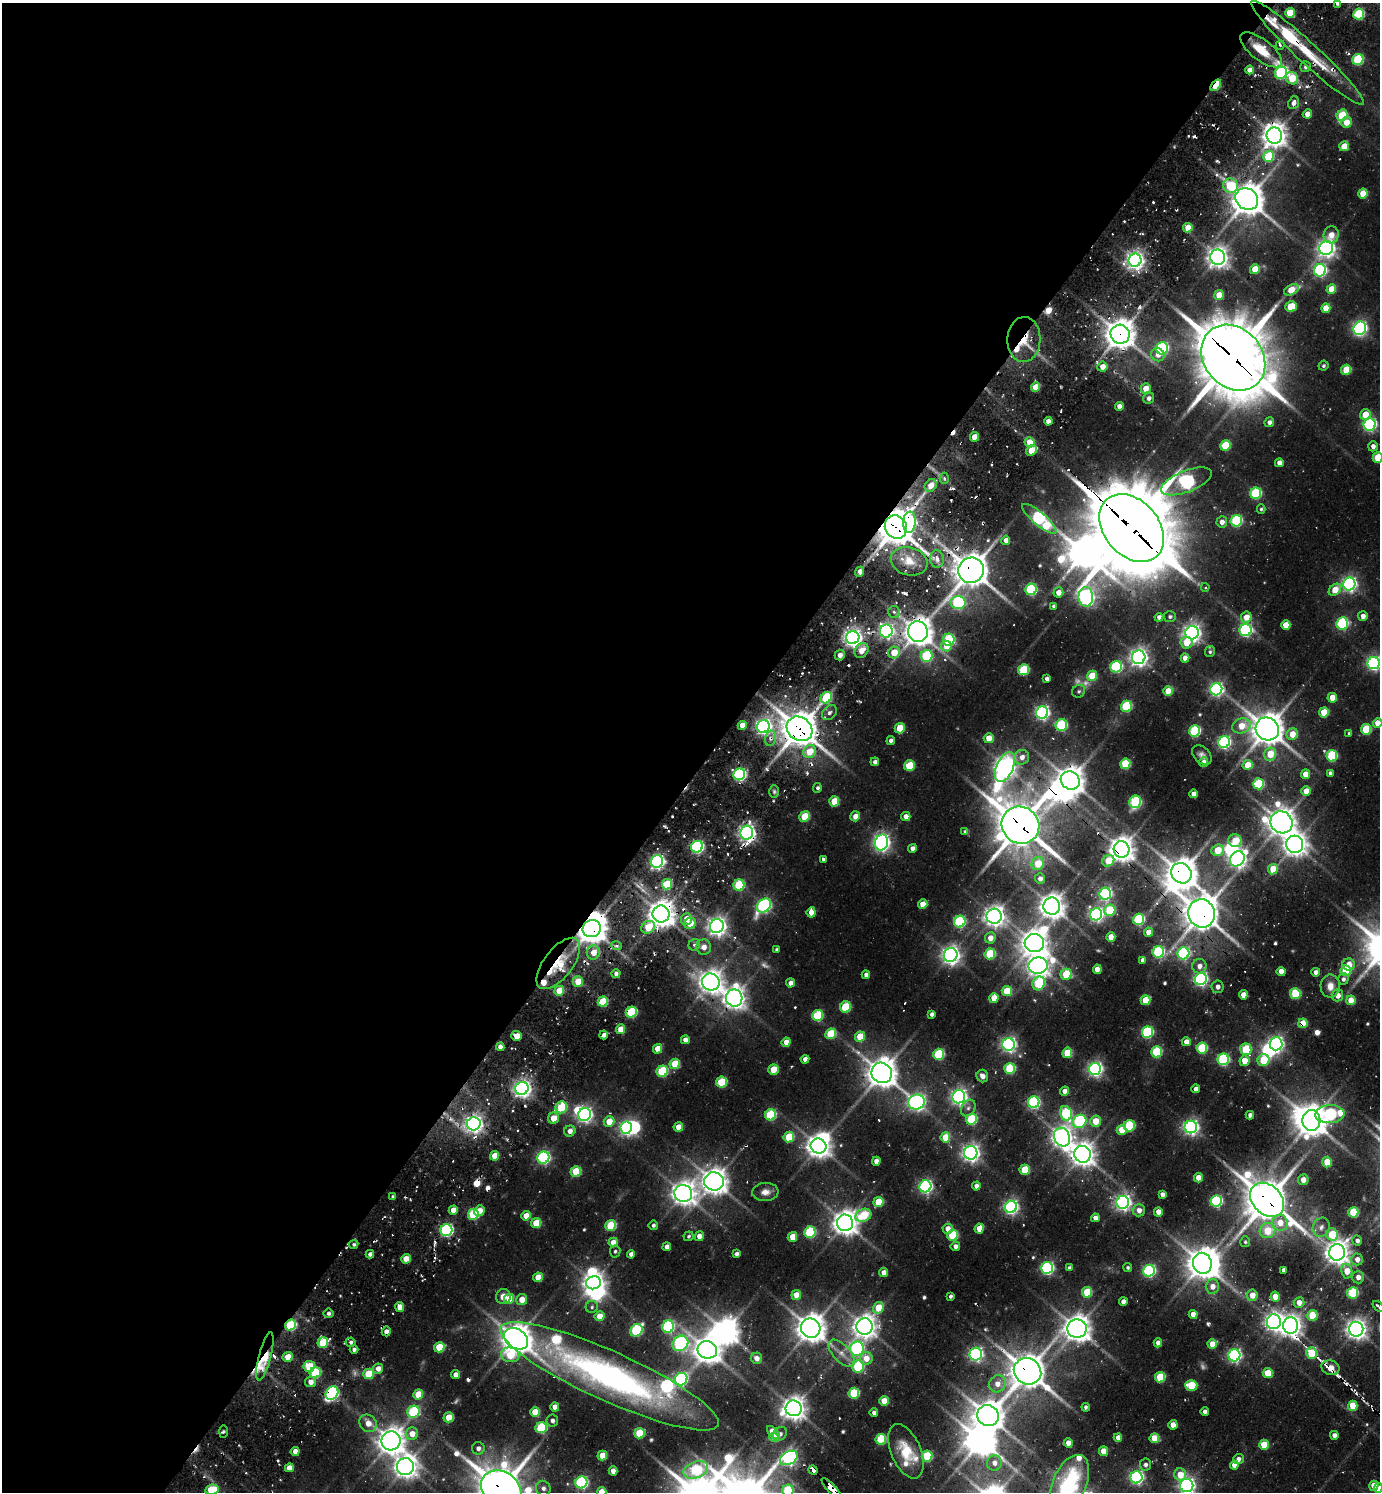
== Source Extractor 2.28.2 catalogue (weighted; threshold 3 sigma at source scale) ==
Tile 5 of 4 x 4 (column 1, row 2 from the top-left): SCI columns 303-1680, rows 3048-4537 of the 6039 x 6026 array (HDU 1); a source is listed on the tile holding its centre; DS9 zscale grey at full resolution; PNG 1382 x 1494 px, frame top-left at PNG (2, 3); each listed source drawn as its Kron ellipse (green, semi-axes under 4 px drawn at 4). Shown black and unused: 52% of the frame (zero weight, under 2 of 3 exposures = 4% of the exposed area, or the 3 px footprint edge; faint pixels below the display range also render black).
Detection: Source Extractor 2.28.2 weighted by HDU 2 'WHT'; one run over the whole footprint, this tile lists its part. Background 0.1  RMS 0.011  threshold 0.0502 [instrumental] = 3 sigma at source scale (4.5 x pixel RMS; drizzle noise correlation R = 1.50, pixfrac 1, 0.05/0.05 arcsec/px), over >= 5 px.
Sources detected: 584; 7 too faint to see at this stretch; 17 inside a brighter object's white glare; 21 cosmic-ray / hot-pixel residue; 1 long thin detection or spike segment (spike, bleed or trail) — neither listed nor drawn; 13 inside a brighter listed object's ellipse — not listed separately; of the other 525, all 500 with FLUX_AUTO >= 1.77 (the completeness limit of this list) listed and drawn (25 fainter detections not listed), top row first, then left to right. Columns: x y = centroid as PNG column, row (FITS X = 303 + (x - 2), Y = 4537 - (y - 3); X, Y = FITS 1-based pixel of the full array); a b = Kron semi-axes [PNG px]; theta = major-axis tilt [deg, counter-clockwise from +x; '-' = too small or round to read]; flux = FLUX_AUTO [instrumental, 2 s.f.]
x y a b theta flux
1337 3 4 3 - 2.6
1290 13 5 4 - 30
1359 14 5 5 - 83
1280 45 5 4 - 2.8
1261 50 25 10 -38 30
1307 53 76 10 -43 62
1358 59 6 5 - 86
1305 67 5 5 - 3.9
1250 70 4 4 - 10
1281 73 6 5 - 150
1292 78 6 5 - 28
1216 85 6 3 50 49
1294 103 6 5 - 6.2
1307 114 5 4 - 8.7
1342 115 6 5 - 49
1346 122 5 5 - 15
1274 136 8 8 - 1100
1344 146 5 4 - 24
1268 156 5 5 - 63
1230 186 7 7 - 46
1363 194 5 4 - 27
1247 199 12 10 -36 2300
1188 228 5 4 - 20
1331 235 8 7 - 13
1326 248 7 7 - 560
1218 257 7 7 - 770
1135 260 6 6 - 560
1255 269 5 4 - 26
1320 270 6 6 - 190
1331 289 5 4 - 21
1291 290 8 5 27 24
1219 295 5 4 - 21
1291 306 6 5 - 34
1326 308 5 4 - 20
1360 328 7 6 - 330
1120 334 9 9 - 1600
1024 340 22 16 88 31
1162 348 6 6 - 170
1158 355 7 6 - 8.4
1233 358 35 29 -49 6500
1324 366 5 4 - 2.3
1102 367 5 5 - 11
1346 370 5 5 - 38
1036 387 5 4 - 20
1146 388 5 5 - 18
1149 398 6 5 - 4.3
1119 406 4 4 - 7.4
1365 415 5 5 - 20
1048 421 4 4 - 8.6
1269 422 5 4 - 4.9
1370 425 6 6 - 230
974 437 5 4 - 14
1030 442 5 5 - 21
1225 445 5 5 - 47
1373 446 5 4 - 6.3
1031 450 6 4 39 23
1378 457 5 5 - 39
1279 463 4 4 - 9
944 478 5 4 - 2.6
1186 481 27 10 21 310
931 485 7 5 50 13
1256 493 6 5 - 100
1261 509 4 4 - 1.8
1039 519 22 6 -40 220
1236 521 6 5 - 120
909 522 11 6 86 150
1222 522 5 5 - 7.6
896 527 12 11 - 2600
1132 528 38 27 -49 9600
1006 540 4 4 - 6.8
937 559 9 7 -84 7.7
909 561 18 14 -16 23
971 570 13 12 - 2200
860 572 5 4 - 7.4
1349 584 6 6 - 350
1205 587 4 3 - 1.8
1031 589 6 5 - 120
1335 590 7 5 43 20
1058 592 5 5 - 11
1086 597 10 7 -88 410
958 602 7 6 - 170
1054 606 4 4 - 4.1
894 612 6 5 - 3.5
1363 616 5 5 - 7.2
1159 617 4 4 - 5.7
1170 617 6 5 - 2.9
1246 617 6 5 - 15
1342 623 6 5 - 140
1286 625 5 4 - 21
1246 630 6 6 - 200
886 631 6 6 - 320
918 632 10 10 - 1500
1192 633 6 6 - 540
853 638 6 6 - 630
949 640 6 5 - 110
1186 643 6 6 - 19
946 646 5 5 - 15
861 650 8 6 48 14
894 652 6 6 - 25
1210 652 5 5 - 2.2
840 655 5 5 - 6.1
927 656 6 5 - 85
1139 657 7 6 - 580
1185 658 4 4 - 10
1374 663 6 6 - 290
1116 667 6 5 - 130
1023 670 5 5 - 61
1092 676 5 5 - 30
1047 679 4 4 - 3.5
1216 689 6 6 - 290
1079 691 7 6 - 2.2
1168 691 5 5 - 18
826 698 6 5 - 70
1332 698 5 4 - 18
1126 706 5 5 - 84
1324 712 5 5 - 35
829 713 8 6 45 4.3
1042 713 6 6 - 280
1378 723 5 4 - 20
742 725 5 4 - 15
1061 725 6 5 - 93
763 726 6 6 - 400
1241 726 9 7 21 22
900 728 5 5 - 32
799 729 14 11 -38 2300
1267 729 12 11 - 1900
1366 729 5 5 - 51
1195 731 5 5 - 100
1349 733 4 4 - 2.3
1292 734 6 5 - 18
771 738 7 5 76 4.7
989 738 5 5 - 18
891 740 4 4 - 4.1
1224 742 6 5 - 200
809 752 7 6 - 25
1270 754 7 6 - 29
1202 755 11 7 -47 5.1
1332 756 6 5 - 82
1022 757 7 7 - 8.9
875 762 4 4 - 4.4
1204 762 5 4 - 8.8
1125 764 5 5 - 59
1248 765 5 5 - 26
909 766 5 5 - 43
1005 767 16 8 66 880
1330 773 4 4 - 2.9
739 774 6 5 - 220
1305 774 5 4 - 15
1070 780 10 8 -38 1400
1258 784 5 5 - 77
817 788 5 4 - 2.7
1306 791 5 4 - 14
774 792 6 5 - 2.3
1193 794 4 4 - 7.9
834 801 5 5 - 32
1135 802 6 6 - 89
805 816 5 5 - 34
855 816 5 4 - 10
906 816 5 4 - 8.3
1281 822 11 10 - 1300
1020 825 19 18 - 3500
965 831 4 3 - 1.9
747 833 7 6 - 490
1235 841 7 6 - 28
882 842 8 6 75 470
1295 844 8 8 - 950
697 847 6 5 - 240
912 848 4 4 - 5.9
1122 849 8 8 - 1100
1218 850 6 5 - 27
823 859 4 3 - 3.2
1237 859 8 7 - 470
1108 861 6 5 - 24
657 862 6 6 - 310
1038 864 6 6 - 25
1273 869 5 5 - 26
1181 873 11 9 -44 1800
1040 879 5 5 - 5.7
667 884 5 5 - 43
739 885 6 5 - 77
1105 893 6 5 - 220
923 904 5 4 - 17
764 906 8 6 47 240
1052 906 8 8 - 1100
1110 910 6 5 - 62
811 912 5 4 - 14
1202 913 14 13 - 2100
661 914 8 8 - 1300
1096 914 6 6 - 300
994 916 7 7 - 770
686 919 6 5 - 14
1139 919 5 5 - 96
960 922 6 5 - 120
690 923 6 5 - 17
717 926 7 7 - 610
648 927 7 6 - 30
592 929 9 8 - 1600
1148 932 4 4 - 11
1111 937 5 4 - 17
990 938 5 5 - 11
1034 943 10 9 - 1100
694 945 6 5 - 3.1
617 946 5 3 - 2.9
704 947 7 7 - 8.8
777 949 4 4 - 2
593 952 7 6 - 14
1158 952 6 5 - 120
1183 953 6 6 - 180
990 954 5 5 - 60
951 955 7 7 - 590
1143 960 4 4 - 5
558 963 30 14 53 45
1349 964 6 6 - 13
1038 966 9 8 - 920
1199 966 7 7 - 7.3
1097 969 4 4 - 14
1281 971 4 4 - 11
1346 971 5 5 - 54
1316 972 4 4 - 6.4
616 974 4 4 - 4.5
1066 974 6 5 - 39
866 975 4 4 - 5.7
1201 979 6 6 - 260
1343 979 6 5 - 3.9
578 982 5 5 - 23
711 982 9 8 - 1000
790 983 5 4 - 6.9
1039 983 7 6 - 76
1330 986 11 9 -89 11
1218 987 6 6 - 5.2
559 991 5 4 - 28
1007 991 5 5 - 39
1295 994 5 5 - 66
1243 995 4 4 - 13
1337 995 6 5 - 11
734 998 8 8 - 880
994 998 5 4 - 21
1145 1000 5 4 - 28
1351 1000 5 4 - 22
603 1001 5 5 - 46
845 1007 6 5 - 52
631 1012 6 5 - 87
932 1014 4 3 - 3.8
817 1015 5 5 - 74
1303 1023 5 4 - 29
621 1029 5 4 - 21
1147 1032 6 5 - 130
831 1034 5 5 - 51
604 1035 4 3 - 5.1
517 1036 5 5 - 18
860 1037 5 5 - 29
685 1040 4 4 - 7.3
786 1042 5 4 - 11
1186 1042 4 4 - 11
1009 1044 6 6 - 360
1276 1044 6 6 - 340
500 1047 4 4 - 7.6
1202 1048 5 5 - 76
658 1049 5 4 - 18
1246 1049 6 5 - 58
1156 1052 5 5 - 81
1067 1053 5 5 - 34
939 1054 5 5 - 86
805 1059 4 4 - 6.3
1223 1059 6 5 - 130
1264 1060 6 5 - 38
1244 1061 5 5 - 17
675 1064 5 5 - 34
1010 1068 5 5 - 79
773 1069 5 5 - 23
1095 1069 6 6 - 330
662 1071 6 5 - 85
882 1073 10 10 - 1600
982 1076 6 5 - 6
722 1082 5 5 - 58
522 1088 7 6 - 570
1196 1089 4 4 - 5.4
1065 1091 4 4 - 8.7
959 1097 6 6 - 430
916 1102 8 7 - 410
1034 1102 6 5 - 170
561 1107 6 5 - 57
968 1108 9 6 60 4.2
1066 1113 7 5 -74 99
1330 1114 14 9 5 160
585 1115 6 6 - 360
771 1115 5 5 - 82
1250 1115 4 4 - 5.3
553 1118 6 5 - 19
972 1119 5 5 - 78
1311 1120 10 9 - 1600
609 1121 5 5 - 20
1080 1121 7 6 - 130
1095 1121 5 5 - 25
474 1124 7 6 - 540
1129 1126 6 5 - 74
678 1127 5 4 - 18
1191 1127 6 6 - 380
626 1128 6 5 - 270
1122 1130 5 5 - 23
570 1131 6 5 - 7.7
789 1137 5 5 - 41
945 1137 5 5 - 28
1062 1137 10 7 -66 740
818 1146 8 7 - 990
971 1153 7 6 - 520
1083 1154 8 8 - 1100
495 1156 5 4 - 20
543 1158 6 6 - 200
876 1161 4 4 - 7.8
1327 1162 5 4 - 25
1025 1170 5 5 - 42
576 1171 5 5 - 44
1198 1178 4 4 - 16
1303 1180 5 5 - 8.6
714 1181 10 9 - 1200
925 1186 6 6 - 250
976 1186 4 4 - 6
765 1192 13 9 4 8.9
683 1193 9 8 - 1000
1162 1194 4 4 - 6
393 1196 4 3 - 3.4
1267 1200 19 14 -45 3300
1216 1201 6 5 - 140
878 1202 5 5 - 30
1123 1202 6 6 - 430
1011 1207 6 6 - 310
453 1210 5 4 - 13
1139 1210 6 6 - 8
479 1211 5 5 - 13
1158 1212 4 4 - 9.7
1353 1212 5 5 - 57
473 1214 5 5 - 80
863 1215 8 6 22 61
526 1216 5 4 - 17
1095 1218 4 4 - 6.8
536 1223 5 5 - 33
845 1223 8 8 - 1100
1280 1223 8 7 - 15
611 1225 5 5 - 59
653 1225 4 4 - 3.1
1321 1227 10 8 63 5.7
948 1229 5 5 - 10
979 1229 5 4 - 14
446 1230 6 5 - 190
1268 1231 8 7 - 31
810 1232 6 5 - 96
952 1235 5 5 - 64
1332 1235 6 5 - 51
689 1236 5 5 - 1.8
699 1236 5 4 - 7.9
792 1237 5 4 - 23
1357 1241 5 4 - 4.1
613 1242 5 4 - 12
1245 1242 5 5 - 2
354 1244 5 4 - 2.7
955 1246 5 4 - 5.1
667 1247 4 4 - 6.5
615 1251 6 5 - 2.4
1337 1252 8 8 - 1000
370 1254 4 4 - 5.2
631 1254 4 4 - 5.5
737 1254 4 4 - 4.3
406 1259 5 4 - 18
1357 1259 6 5 - 7.9
1202 1263 10 9 - 1600
1128 1267 4 4 - 2.2
1047 1268 6 6 - 210
1069 1268 4 4 - 4.1
1284 1270 4 4 - 4.4
1149 1271 6 5 - 200
1347 1271 7 5 -80 19
884 1273 4 4 - 11
538 1277 5 4 - 18
1358 1277 6 6 - 7.6
593 1283 7 6 - 760
1212 1286 7 7 - 9.6
1087 1292 5 5 - 40
1353 1293 5 5 - 78
796 1295 5 4 - 17
1252 1295 6 5 - 13
950 1296 4 3 - 2.8
503 1297 7 7 - 9.6
1275 1297 5 4 - 14
509 1299 5 5 - 25
522 1299 6 5 - 15
1123 1302 4 4 - 8.7
1299 1303 5 5 - 10
1378 1306 7 3 -42 4.1
400 1307 5 4 - 16
592 1307 6 6 - 2.6
878 1308 6 5 - 28
328 1313 5 5 - 3.2
1193 1314 4 4 - 12
1312 1315 5 5 - 41
599 1316 5 5 - 16
1274 1322 7 7 - 530
291 1325 6 5 - 82
1291 1325 8 7 - 790
865 1326 8 8 - 980
668 1327 6 6 - 130
811 1328 10 9 - 1500
1077 1329 10 9 - 1300
1356 1329 7 7 - 760
636 1330 6 5 - 120
386 1331 5 4 - 6.9
516 1339 13 9 -35 1500
351 1342 5 5 - 3.2
323 1343 5 5 - 47
680 1343 8 7 - 260
1158 1343 4 4 - 7.7
1212 1344 5 4 - 16
439 1347 5 5 - 39
857 1348 7 6 - 230
354 1349 4 3 - 3
707 1350 10 8 -18 1500
842 1353 17 8 -47 12
1312 1353 6 5 - 51
976 1354 6 6 - 280
510 1355 9 7 -12 40
1234 1355 6 6 - 260
265 1356 25 6 75 41
288 1357 5 4 - 16
756 1358 6 5 - 9.5
866 1358 6 6 - 14
309 1366 6 5 - 36
858 1366 6 6 - 77
1330 1368 9 7 -20 17
378 1369 5 5 - 8.5
1027 1371 14 13 - 2200
315 1373 5 5 - 59
1268 1373 5 5 - 31
369 1374 5 5 - 43
456 1375 4 4 - 10
609 1376 119 24 -24 440
1160 1377 5 5 - 49
681 1379 6 6 - 200
310 1382 5 5 - 8.7
997 1384 9 8 - 11
1191 1385 6 5 - 51
332 1393 7 6 - 190
854 1393 5 5 - 64
418 1394 5 5 - 27
884 1401 5 4 - 21
1353 1406 5 4 - 28
555 1407 4 4 - 10
1086 1407 4 3 - 2.7
794 1408 8 8 - 1100
413 1412 6 5 - 100
535 1412 5 4 - 25
1205 1412 4 4 - 4.3
874 1413 4 4 - 5.2
988 1416 11 10 - 1700
449 1417 5 5 - 22
552 1421 6 5 - 4.1
368 1423 9 8 - 12
1173 1425 5 4 - 13
541 1428 6 5 - 81
223 1432 6 3 88 2.1
639 1433 5 5 - 47
773 1433 8 4 -48 16
412 1434 6 6 - 13
780 1434 8 6 47 4.3
1334 1435 4 4 - 5.4
774 1437 5 4 - 21
1118 1438 4 4 - 8.6
1154 1438 5 5 - 27
881 1439 5 5 - 56
391 1441 9 9 - 1300
1068 1443 5 4 - 8.3
1264 1445 5 5 - 29
478 1448 6 6 - 5.2
295 1451 4 4 - 10
906 1451 29 15 -67 33
1103 1451 4 4 - 16
602 1456 5 4 - 24
927 1456 5 5 - 66
789 1458 9 6 30 330
1238 1459 5 5 - 5.4
994 1463 7 7 - 7.4
1146 1465 6 5 - 3.1
1234 1465 4 4 - 8.2
405 1467 8 8 - 940
289 1468 4 4 - 13
696 1470 13 8 19 87
813 1470 5 3 - 42
613 1471 4 4 - 9.2
1180 1475 6 6 - 22
1136 1477 6 6 - 260
581 1482 6 6 - 180
1069 1484 31 16 65 70
1187 1486 6 6 - 440
1374 1486 5 4 - 16
543 1488 7 7 - 5.2
1378 1488 5 4 - 12
501 1489 21 17 -33 3500
832 1489 14 4 -48 240
212 1490 7 5 8 44
788 1490 6 5 - 72
602 1492 5 4 - 18
Overlapping masked pixels (flux is a lower limit): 34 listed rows (the first 20) at x y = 1307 53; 1216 85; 1247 199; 1120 334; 1024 340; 1233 358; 909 522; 896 527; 1132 528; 909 561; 971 570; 918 632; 799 729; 771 738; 1070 780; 1020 825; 1122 849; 1181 873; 1202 913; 661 914
Isophote crosses this tile's border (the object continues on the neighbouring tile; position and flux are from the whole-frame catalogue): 13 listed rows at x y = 1337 3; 1378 457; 1374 663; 1378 723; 1378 1306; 1069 1484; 1187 1486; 1378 1488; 501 1489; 832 1489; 212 1490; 788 1490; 602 1492